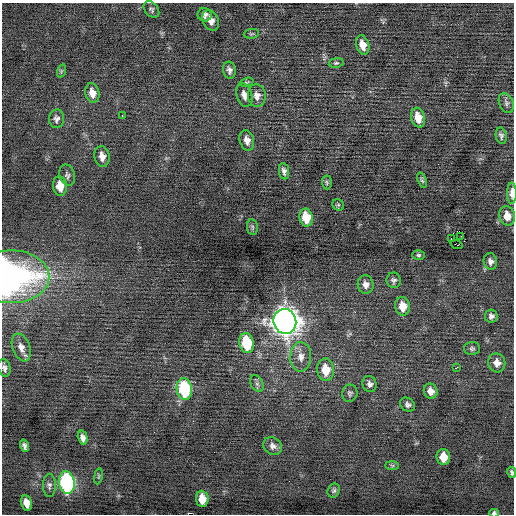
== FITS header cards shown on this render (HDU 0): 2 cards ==
NAXIS1  =                  512 / Axis length
NAXIS2  =                  512 / Axis length

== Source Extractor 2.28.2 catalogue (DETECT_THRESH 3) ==
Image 512 x 512 px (HDU 0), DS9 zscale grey, 1 PNG px = 1 image px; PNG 516 x 516 px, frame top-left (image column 1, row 512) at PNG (2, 3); each listed source drawn as its Kron ellipse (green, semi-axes under 4 px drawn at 4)
Background -0.0335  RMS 0.71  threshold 2.14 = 3 sigma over >= 5 px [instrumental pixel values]
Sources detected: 67; all 67 listed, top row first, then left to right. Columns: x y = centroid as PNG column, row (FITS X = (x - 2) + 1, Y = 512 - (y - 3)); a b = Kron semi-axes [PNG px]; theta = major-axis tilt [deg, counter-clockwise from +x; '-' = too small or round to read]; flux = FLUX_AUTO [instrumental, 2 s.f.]
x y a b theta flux
151 9 9 6 -48 110
205 15 7 7 - 190
211 20 11 7 -67 340
251 34 8 5 6 82
363 45 10 6 -75 490
336 63 7 4 9 89
229 70 8 6 -82 180
61 71 7 4 72 72
247 82 7 4 17 63
92 93 10 7 -77 420
244 95 12 7 -74 320
257 96 11 9 -84 290
506 103 10 7 -67 150
122 116 3 2 - 74
418 118 10 7 -75 590
56 119 9 7 88 180
501 136 8 5 -77 130
247 140 10 7 -76 300
102 156 10 7 -80 340
284 171 8 5 -82 170
67 175 11 7 -75 150
422 180 8 4 -71 81
327 182 7 5 -87 86
60 186 10 7 -82 640
512 193 11 4 90 350
338 205 6 5 - 71
507 216 10 8 -76 510
306 217 9 6 -78 1200
252 227 8 5 -82 86
461 236 2 2 - 27
451 239 4 3 - 260
456 245 6 2 -20 240
418 255 6 4 1 85
490 261 8 6 -75 180
11 277 38 26 0 15000
393 280 7 7 - 130
366 284 9 8 - 250
402 306 9 7 -81 590
491 316 6 6 - 150
285 321 12 11 - 57000
247 343 10 7 -80 2500
21 347 14 8 -70 380
472 349 8 6 2 120
301 357 15 10 88 450
497 363 9 8 - 350
457 367 4 2 - 170
4 368 9 6 -77 160
326 370 11 8 -85 1000
257 384 9 6 -62 140
370 384 8 7 - 160
184 389 11 7 -81 4100
431 391 7 6 - 300
350 393 9 7 74 130
407 405 8 6 -36 150
83 438 7 5 -75 210
24 446 6 4 -72 140
273 446 10 8 -31 230
443 457 8 7 - 720
392 465 7 4 -1 77
512 472 5 3 - 87
98 476 8 4 81 68
67 482 11 7 -82 9200
49 485 11 6 -89 160
334 490 7 6 - 110
202 499 8 6 -83 730
26 503 8 5 -77 470
494 513 5 3 - 150
At the frame edge (FLAGS 8, measured only in part): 5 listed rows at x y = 512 193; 11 277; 4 368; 512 472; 494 513